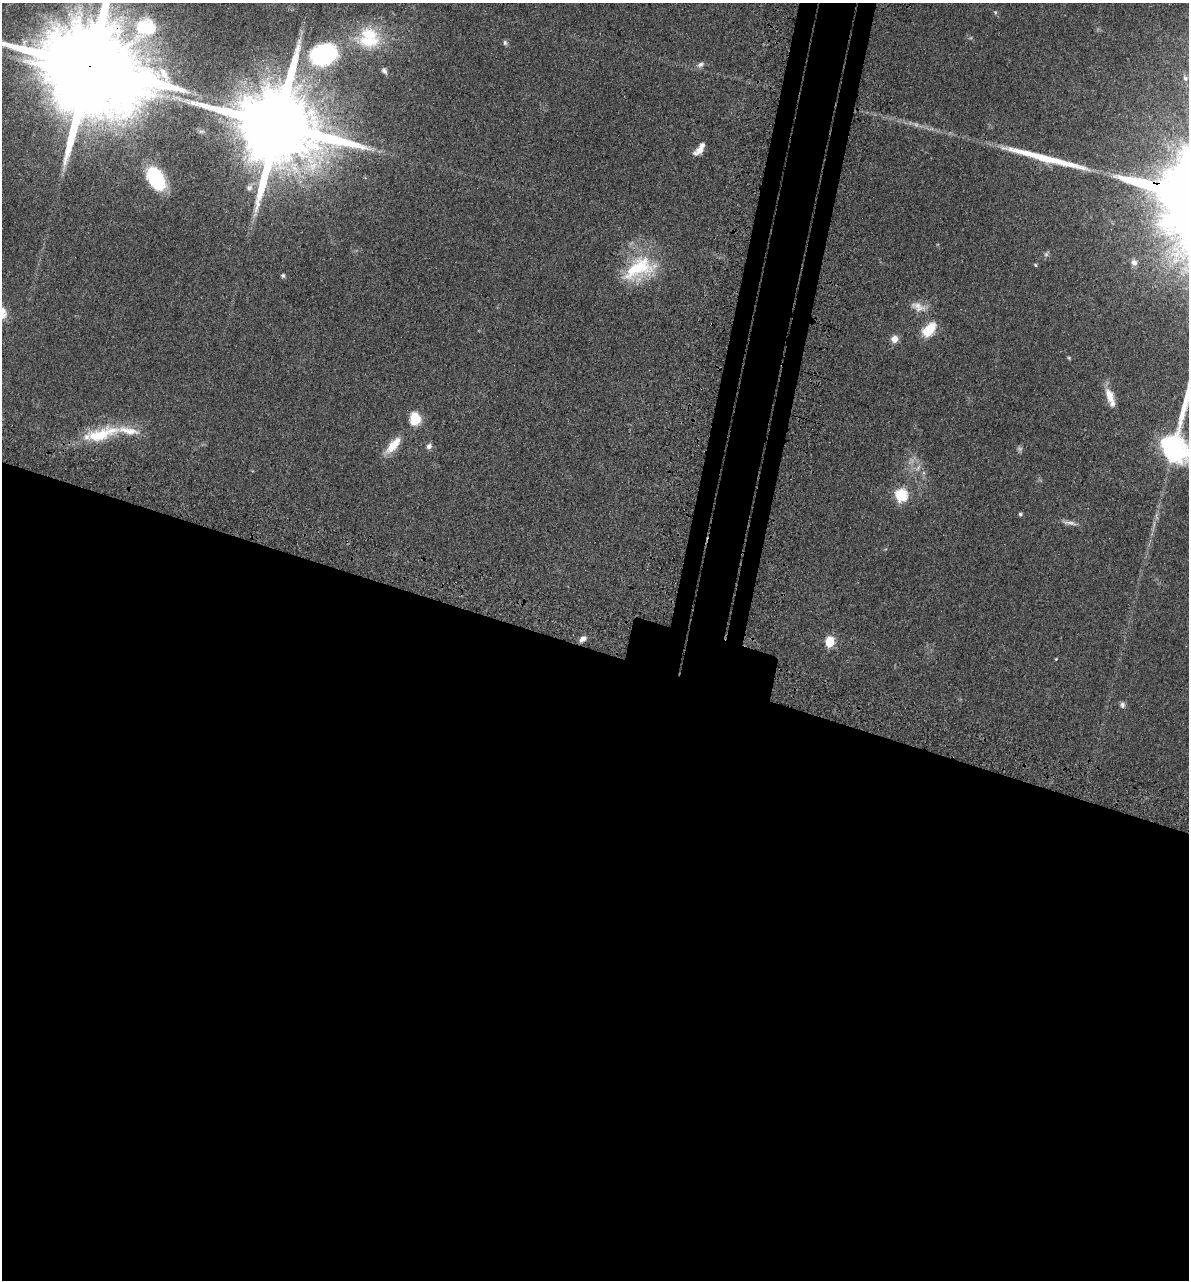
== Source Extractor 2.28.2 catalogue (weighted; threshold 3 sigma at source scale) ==
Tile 14 of 4 x 4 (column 2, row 4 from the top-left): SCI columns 1510-2696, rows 71-1348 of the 5276 x 5252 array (HDU 1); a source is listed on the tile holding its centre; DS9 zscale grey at full resolution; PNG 1191 x 1282 px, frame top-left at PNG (2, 3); no overlay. Shown black and unused: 53% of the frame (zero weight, under 3 of 4 exposures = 6% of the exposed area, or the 3 px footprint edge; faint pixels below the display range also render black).
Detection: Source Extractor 2.28.2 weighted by HDU 2 'WHT'; one run over the whole footprint, this tile lists its part. Background 0.0401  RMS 0.0049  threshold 0.0219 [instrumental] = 3 sigma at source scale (4.5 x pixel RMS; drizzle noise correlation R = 1.50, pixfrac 1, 0.05/0.05 arcsec/px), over >= 5 px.
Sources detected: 41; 4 too faint to see at this stretch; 1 inside a brighter object's white glare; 2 long thin detections or spike segments (spike, bleed or trail) — not listed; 2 inside a brighter listed object's ellipse — not listed separately; the other 32 listed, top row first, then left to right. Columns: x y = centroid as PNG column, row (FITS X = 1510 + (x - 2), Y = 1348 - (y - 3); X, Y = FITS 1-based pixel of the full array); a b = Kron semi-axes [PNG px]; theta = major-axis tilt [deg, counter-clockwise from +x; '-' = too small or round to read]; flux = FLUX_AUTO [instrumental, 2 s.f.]
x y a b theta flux
995 12 6 4 85 0.7
369 38 35 31 2 32
505 43 7 6 - 1.1
323 54 35 26 20 56
700 64 11 6 31 1.9
90 67 31 20 -18 17000
384 71 9 6 -61 1.6
278 125 23 19 -20 11000
699 149 16 7 51 4.3
156 178 21 12 -62 37
249 188 8 7 - 1.7
1134 262 9 7 -60 1.9
1035 265 5 4 - 0.6
639 269 44 27 28 35
283 275 6 5 - 0.93
918 307 25 11 -17 5.7
929 330 16 10 47 14
894 339 8 7 - 4.1
1069 358 5 4 - 0.58
1110 396 19 9 -69 7.3
415 419 16 13 -82 9.2
100 434 54 17 15 26
393 445 24 9 48 9.8
429 446 8 6 60 1.9
1174 449 34 25 -47 59
901 495 6 6 - 59
1020 514 4 4 - 1
1069 523 23 5 -11 2.7
583 639 8 6 33 2.7
830 642 6 5 - 29
1056 659 4 3 - 0.4
1122 705 7 7 - 1.5
Overlapping masked pixels (flux is a lower limit): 3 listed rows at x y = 90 67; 278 125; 583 639
Isophote crosses this tile's border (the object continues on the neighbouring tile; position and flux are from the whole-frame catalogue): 2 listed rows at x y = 90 67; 1174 449